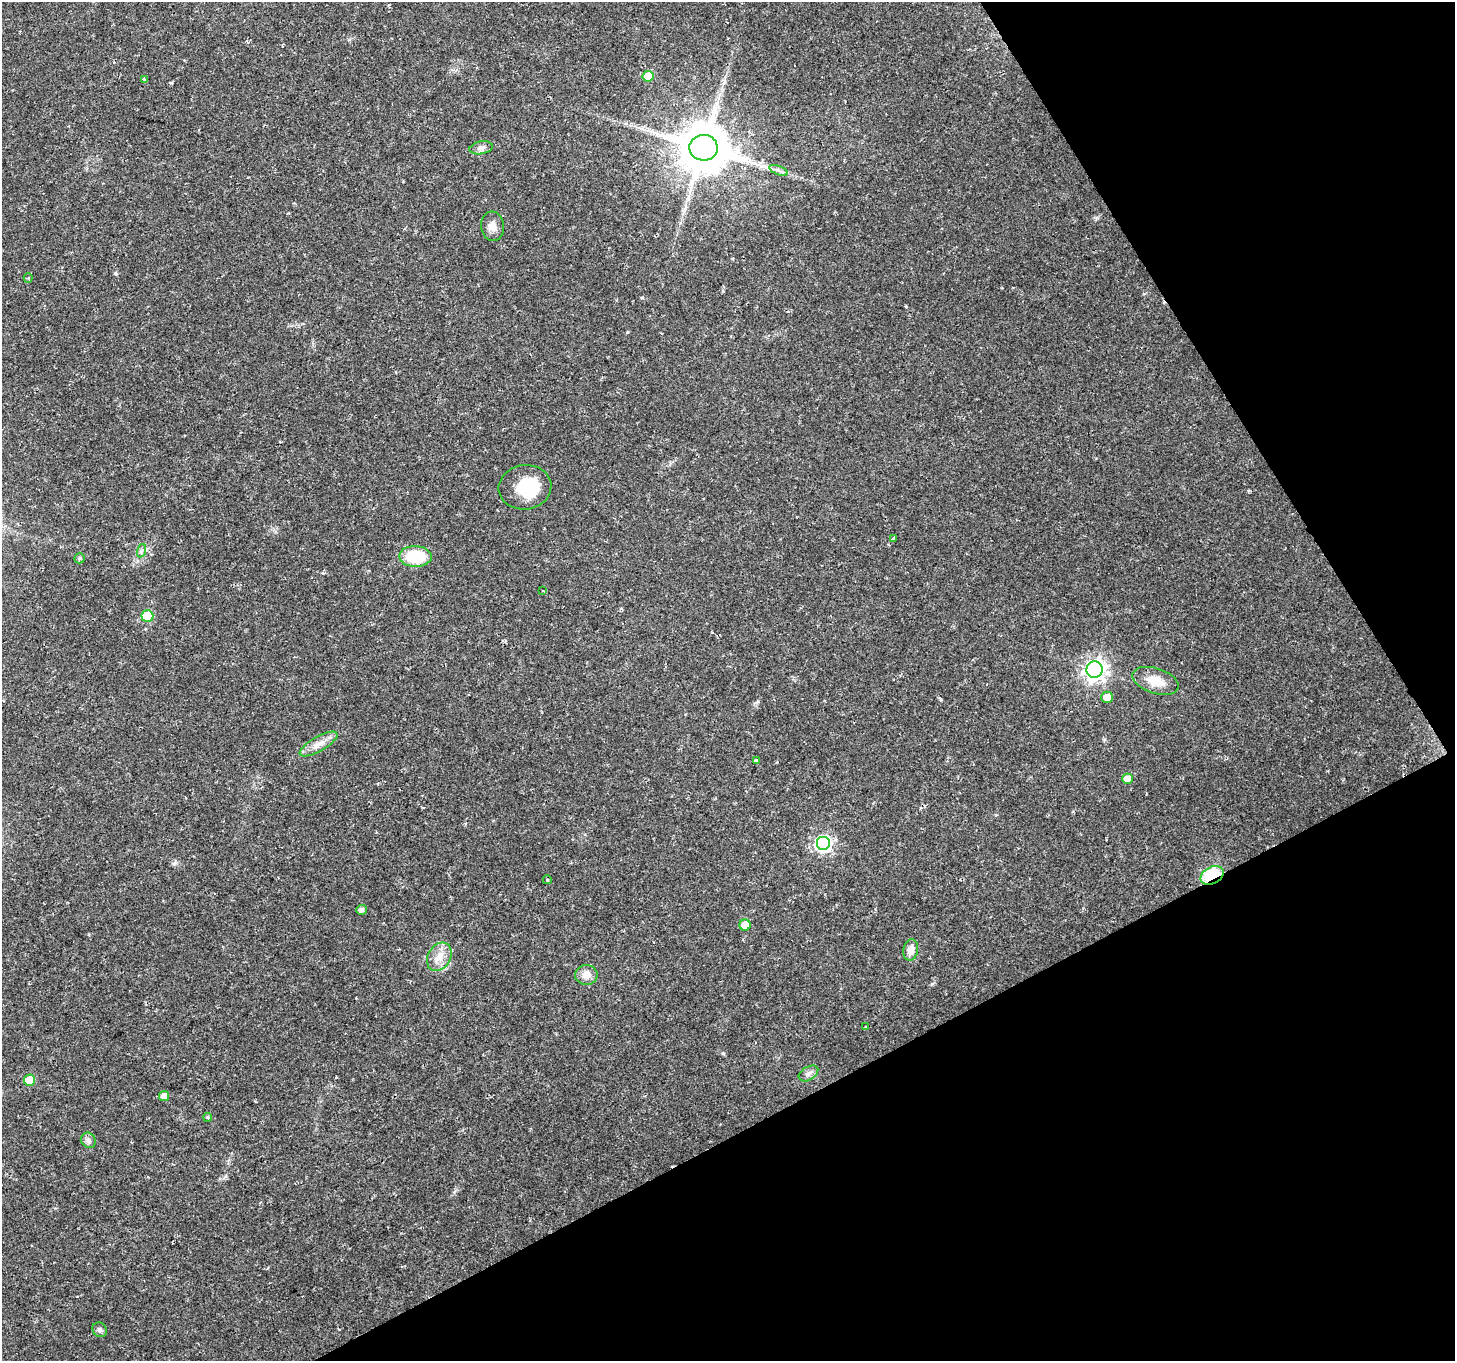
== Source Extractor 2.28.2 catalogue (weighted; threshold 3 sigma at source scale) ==
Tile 12 of 4 x 4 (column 4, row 3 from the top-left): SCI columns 4360-5812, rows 1466-2824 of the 5817 x 5709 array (HDU 1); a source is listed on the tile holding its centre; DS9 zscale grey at full resolution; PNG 1457 x 1363 px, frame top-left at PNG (2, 2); each listed source drawn as its Kron ellipse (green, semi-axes under 4 px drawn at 4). Shown black and unused: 27% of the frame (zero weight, under 2 of 3 exposures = <1% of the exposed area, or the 3 px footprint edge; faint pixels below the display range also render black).
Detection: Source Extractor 2.28.2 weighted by HDU 2 'WHT'; one run over the whole footprint, this tile lists its part. Background 0.0332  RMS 0.0032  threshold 0.0143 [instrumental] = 3 sigma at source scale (4.5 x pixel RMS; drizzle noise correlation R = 1.50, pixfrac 1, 0.0396/0.0396 arcsec/px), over >= 5 px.
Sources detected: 36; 1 inside a brighter listed object's ellipse — not listed separately; the other 35 listed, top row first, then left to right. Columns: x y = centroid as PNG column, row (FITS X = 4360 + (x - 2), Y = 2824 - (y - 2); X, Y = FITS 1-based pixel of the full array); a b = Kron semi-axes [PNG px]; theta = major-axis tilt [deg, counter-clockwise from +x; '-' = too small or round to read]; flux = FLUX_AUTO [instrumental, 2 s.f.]
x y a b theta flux
648 76 5 5 - 8.1
144 80 4 3 - 1
481 148 12 6 10 1.2
704 148 14 13 - 1800
779 170 10 3 -21 0.82
493 226 14 11 -83 2.4
28 278 4 4 - 0.35
525 487 26 22 7 13
893 539 4 3 - 3.2
141 551 7 4 71 0.66
415 556 16 10 -2 14
80 558 5 5 - 0.5
543 591 3 2 - 0.32
147 616 6 6 - 16
1095 670 8 8 - 180
1155 681 24 12 -18 5.7
1107 697 6 5 - 3.7
319 744 21 7 30 3.1
756 761 4 3 - 1.5
1127 779 5 5 - 3.8
823 844 7 7 - 69
1212 875 12 8 27 14
547 880 4 4 - 0.35
361 910 5 5 - 1.1
745 925 6 5 - 6.6
911 950 11 7 79 2.8
439 957 15 11 59 3.6
586 975 11 10 - 3
866 1027 4 2 - 0.38
808 1073 11 6 32 1.3
30 1080 5 5 - 7.1
164 1096 5 5 - 2.7
208 1117 4 4 - 0.6
88 1140 8 7 - 1.1
100 1330 8 6 -47 0.88
Overlapping masked pixels (flux is a lower limit): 1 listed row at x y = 1212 875
Unlisted compact peaks at least as high as the median listed source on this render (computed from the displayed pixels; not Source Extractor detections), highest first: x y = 932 984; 115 273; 171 83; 723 1053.